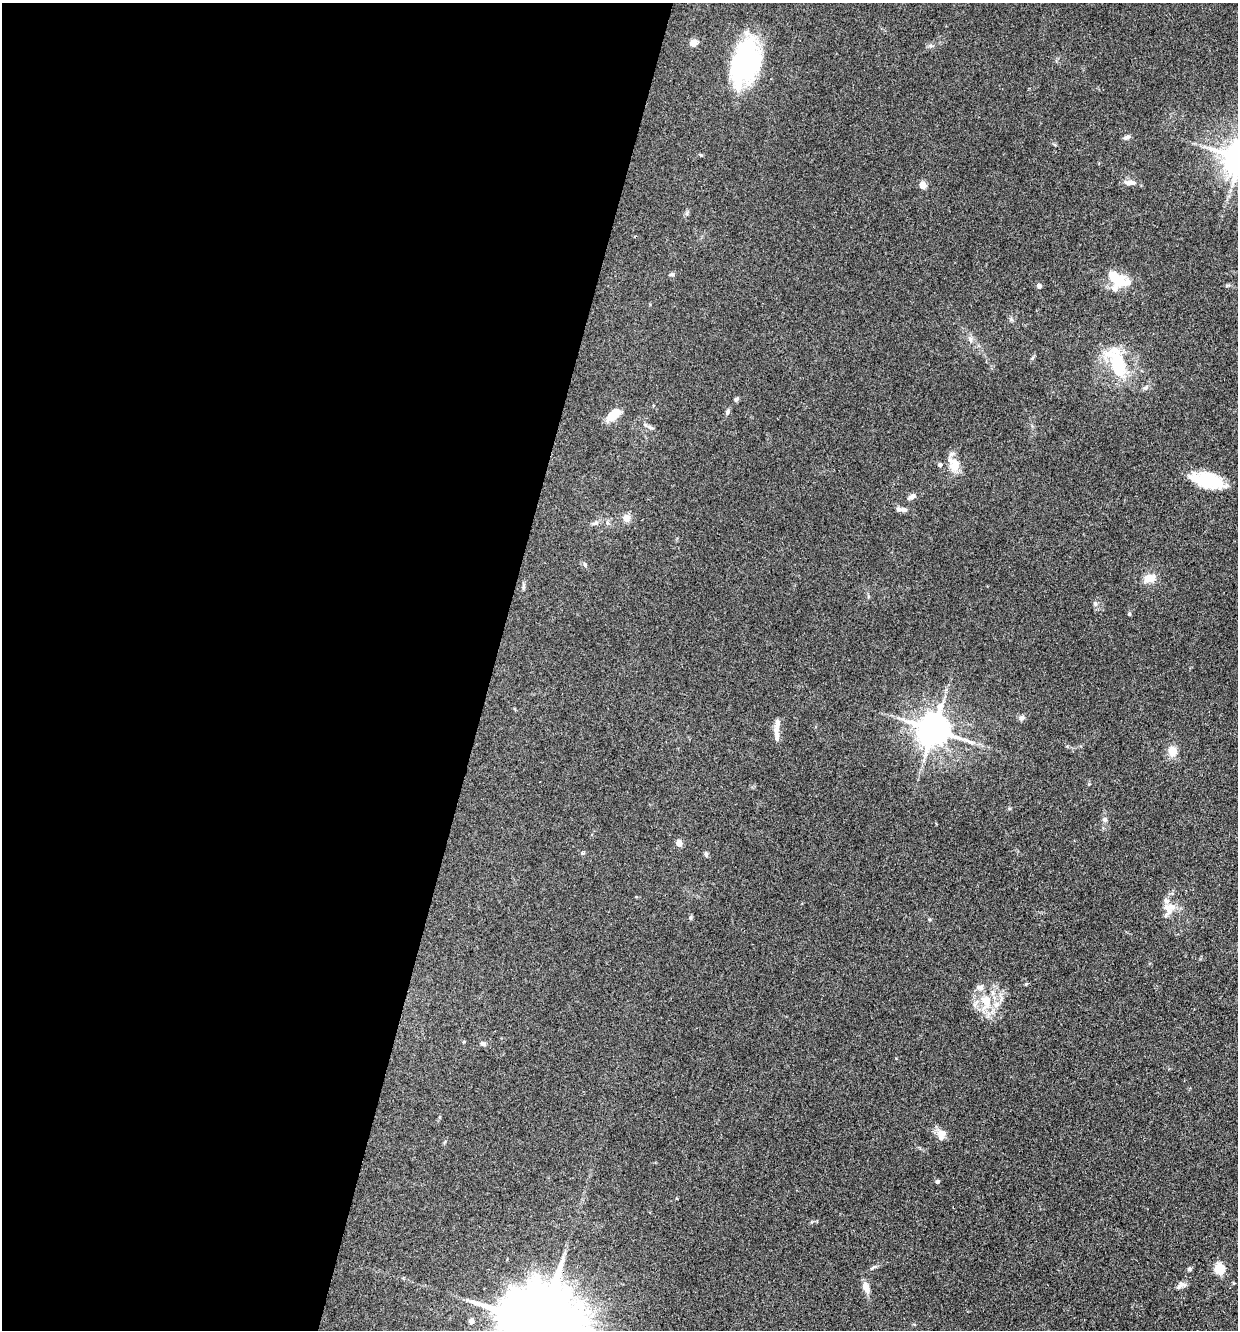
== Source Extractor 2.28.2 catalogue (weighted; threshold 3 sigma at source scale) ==
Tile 5 of 4 x 4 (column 1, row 2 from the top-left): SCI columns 261-1496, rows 2660-3987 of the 5334 x 5318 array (HDU 1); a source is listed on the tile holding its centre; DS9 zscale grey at full resolution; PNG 1240 x 1332 px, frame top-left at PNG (2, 3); no overlay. Shown black and unused: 40% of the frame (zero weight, under 3 of 4 exposures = <1% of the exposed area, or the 3 px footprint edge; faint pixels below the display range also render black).
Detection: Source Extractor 2.28.2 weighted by HDU 2 'WHT'; one run over the whole footprint, this tile lists its part. Background 0.141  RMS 0.0069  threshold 0.0308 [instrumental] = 3 sigma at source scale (4.5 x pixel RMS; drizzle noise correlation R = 1.50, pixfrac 1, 0.05/0.05 arcsec/px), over >= 5 px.
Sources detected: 59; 2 inside a brighter object's white glare — not listed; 9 inside a brighter listed object's ellipse — not listed separately; the other 48 listed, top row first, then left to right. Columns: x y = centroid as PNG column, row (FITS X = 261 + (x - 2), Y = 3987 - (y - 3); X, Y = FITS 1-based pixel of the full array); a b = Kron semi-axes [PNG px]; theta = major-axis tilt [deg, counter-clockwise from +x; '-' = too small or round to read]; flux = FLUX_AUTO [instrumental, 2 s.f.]
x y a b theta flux
693 43 5 5 - 13
746 61 52 27 71 96
1127 137 10 5 20 1.7
701 155 6 3 -32 0.72
1130 182 15 7 -3 4.1
922 185 5 4 - 13
672 274 7 5 -1 1.2
1116 279 28 15 -42 16
1227 285 8 4 10 1.1
1039 286 4 4 - 3.1
970 339 8 5 -46 1.8
1118 364 30 17 -49 30
1145 388 8 6 44 2
736 399 7 5 67 1.2
727 412 7 5 69 1.5
613 415 19 9 41 9.7
650 427 8 5 -28 1.8
954 463 19 14 -67 10
1208 480 33 14 -15 30
912 496 10 6 32 3
904 510 10 7 3 2.8
626 518 10 10 - 4.5
596 523 7 4 18 1.4
585 564 6 5 - 1.2
1149 578 15 10 20 7.5
524 585 8 4 71 1.3
1095 603 8 5 -63 1.7
1129 614 5 4 - 0.84
1021 718 8 7 - 2.1
776 730 16 7 90 4.3
933 730 9 9 - 1400
1172 751 11 9 88 7.6
1104 820 7 6 - 1.7
679 843 5 4 - 8.5
706 854 7 5 -64 1.5
1170 907 21 14 33 9
690 917 6 5 - 1.1
986 1001 22 14 -85 17
483 1044 8 5 -24 1.8
942 1134 13 10 65 6.1
937 1182 4 4 - 1.6
872 1268 11 3 31 1.2
1189 1269 5 5 - 1.3
1219 1269 11 10 - 12
1181 1285 13 7 26 3.2
866 1287 12 7 -73 5.5
471 1321 4 4 - 4.7
541 1324 26 18 -24 12000
Overlapping masked pixels (flux is a lower limit): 1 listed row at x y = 541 1324
Isophote crosses this tile's border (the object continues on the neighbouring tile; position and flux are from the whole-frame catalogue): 1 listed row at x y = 541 1324
Unlisted compact peaks at least as high as the median listed source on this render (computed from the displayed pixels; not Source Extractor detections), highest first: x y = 1026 984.